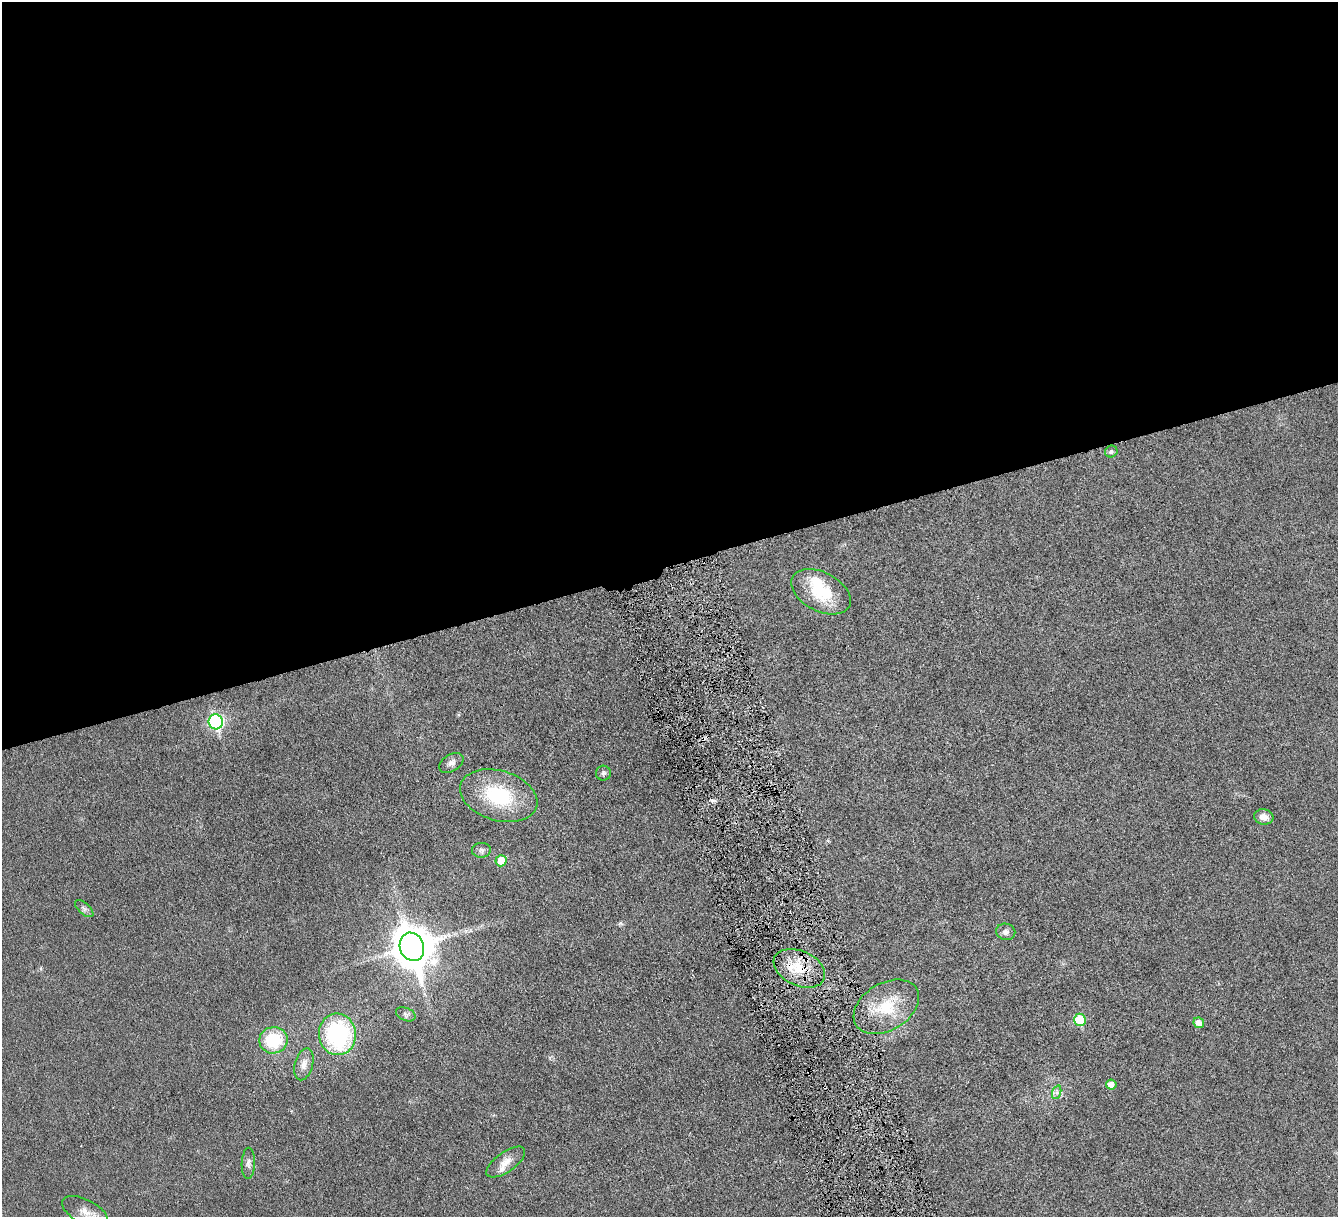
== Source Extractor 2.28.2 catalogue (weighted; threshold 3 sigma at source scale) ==
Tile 2 of 4 x 4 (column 2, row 1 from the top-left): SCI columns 1343-2678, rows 3927-5141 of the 5353 x 5300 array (HDU 1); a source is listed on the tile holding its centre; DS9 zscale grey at full resolution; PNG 1340 x 1219 px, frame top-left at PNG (2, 2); each listed source drawn as its Kron ellipse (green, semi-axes under 4 px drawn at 4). Shown black and unused: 47% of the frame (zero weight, under 4 of 8 exposures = <1% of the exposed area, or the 3 px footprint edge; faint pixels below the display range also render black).
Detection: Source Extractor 2.28.2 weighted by HDU 2 'WHT'; one run over the whole footprint, this tile lists its part. Background 0.0252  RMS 0.0048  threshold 0.0198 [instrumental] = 3 sigma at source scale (4.09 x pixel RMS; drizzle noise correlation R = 1.36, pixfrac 0.8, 0.05/0.05 arcsec/px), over >= 5 px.
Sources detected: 27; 2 inside a brighter listed object's ellipse — not listed separately; the other 25 listed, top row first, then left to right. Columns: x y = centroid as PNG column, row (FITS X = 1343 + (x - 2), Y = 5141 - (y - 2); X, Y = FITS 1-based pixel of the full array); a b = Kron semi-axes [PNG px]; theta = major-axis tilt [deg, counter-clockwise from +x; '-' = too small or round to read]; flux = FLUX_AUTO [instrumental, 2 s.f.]
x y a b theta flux
1111 452 6 6 - 1.2
821 592 32 19 -27 18
216 722 7 7 - 67
451 763 13 8 31 2.2
603 773 7 7 - 1.1
499 796 40 25 -16 29
1264 817 10 7 -12 2.9
481 850 9 7 4 1.4
501 861 5 5 - 8.5
84 909 11 5 -41 1.2
1006 932 9 8 - 1.8
412 947 14 12 -69 1200
799 968 27 17 -25 13
886 1007 35 23 31 17
406 1014 10 6 -22 1.3
1080 1020 6 6 - 17
1199 1023 5 5 - 3.1
337 1034 21 18 -84 50
273 1040 14 13 - 19
304 1064 16 9 75 3.4
1111 1085 5 5 - 3
1057 1092 7 4 72 1
506 1162 23 10 35 5
248 1163 15 6 88 2
85 1212 25 12 -28 6.2
Overlapping masked pixels (flux is a lower limit): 1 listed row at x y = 799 968
Isophote crosses this tile's border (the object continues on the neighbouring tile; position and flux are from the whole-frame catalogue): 1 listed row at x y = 85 1212